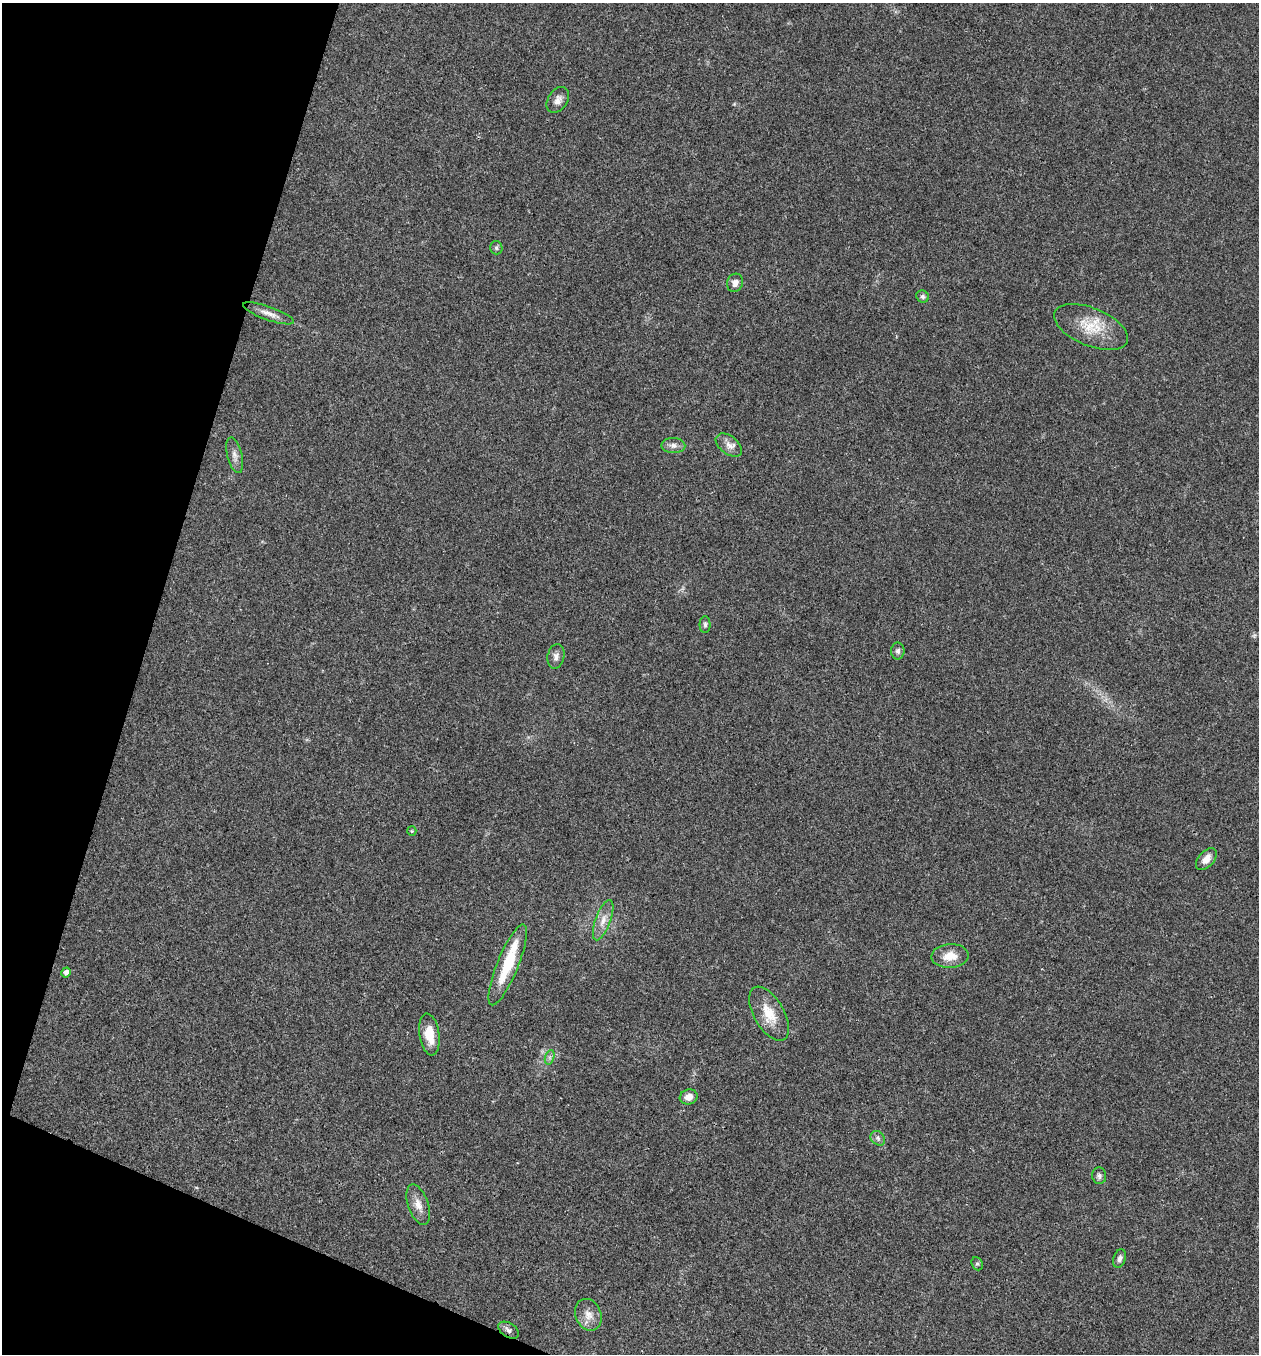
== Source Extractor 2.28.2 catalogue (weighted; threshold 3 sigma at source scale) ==
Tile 9 of 4 x 4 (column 1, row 3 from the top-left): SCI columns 268-1524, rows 1355-2706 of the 5432 x 5417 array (HDU 1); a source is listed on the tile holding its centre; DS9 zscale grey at full resolution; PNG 1261 x 1356 px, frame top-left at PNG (2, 3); each listed source drawn as its Kron ellipse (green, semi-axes under 4 px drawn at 4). Shown black and unused: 15% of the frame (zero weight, under 3 of 4 exposures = <1% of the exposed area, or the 3 px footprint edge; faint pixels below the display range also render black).
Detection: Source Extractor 2.28.2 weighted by HDU 2 'WHT'; one run over the whole footprint, this tile lists its part. Background 0.0212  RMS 0.004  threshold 0.0179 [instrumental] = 3 sigma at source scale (4.5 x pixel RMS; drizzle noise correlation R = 1.50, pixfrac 1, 0.05/0.05 arcsec/px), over >= 5 px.
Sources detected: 31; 2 inside a brighter listed object's ellipse — not listed separately; the other 29 listed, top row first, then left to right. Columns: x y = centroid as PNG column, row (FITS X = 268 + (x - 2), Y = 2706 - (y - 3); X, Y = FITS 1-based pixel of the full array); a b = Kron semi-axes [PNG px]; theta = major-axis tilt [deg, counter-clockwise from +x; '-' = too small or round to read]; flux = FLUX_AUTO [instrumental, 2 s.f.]
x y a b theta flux
558 100 14 9 56 2.5
496 248 7 6 - 0.82
735 283 9 8 - 2.1
923 296 6 6 - 0.92
268 313 27 6 -20 3.4
1091 327 39 19 -22 13
673 445 12 7 -3 2
729 445 15 9 -38 2.6
235 455 18 7 -75 2.4
705 625 8 5 -90 0.98
898 651 8 7 - 1.1
556 656 12 8 79 1.9
412 831 5 4 - 0.44
1206 859 13 7 48 3.5
603 920 21 7 69 3.8
950 956 19 12 4 6
508 965 43 10 68 17
66 972 5 4 - 1.4
769 1014 30 15 -60 9.1
429 1034 21 10 -81 7.4
550 1057 7 4 72 1
689 1097 9 7 17 3.1
878 1138 8 6 -48 1.2
1099 1176 8 7 - 1.3
418 1205 21 10 -71 4
1119 1259 9 6 69 1.3
977 1264 7 5 -67 0.66
588 1315 16 13 -68 4.2
509 1330 11 7 -34 1.5
Overlapping masked pixels (flux is a lower limit): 1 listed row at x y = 509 1330